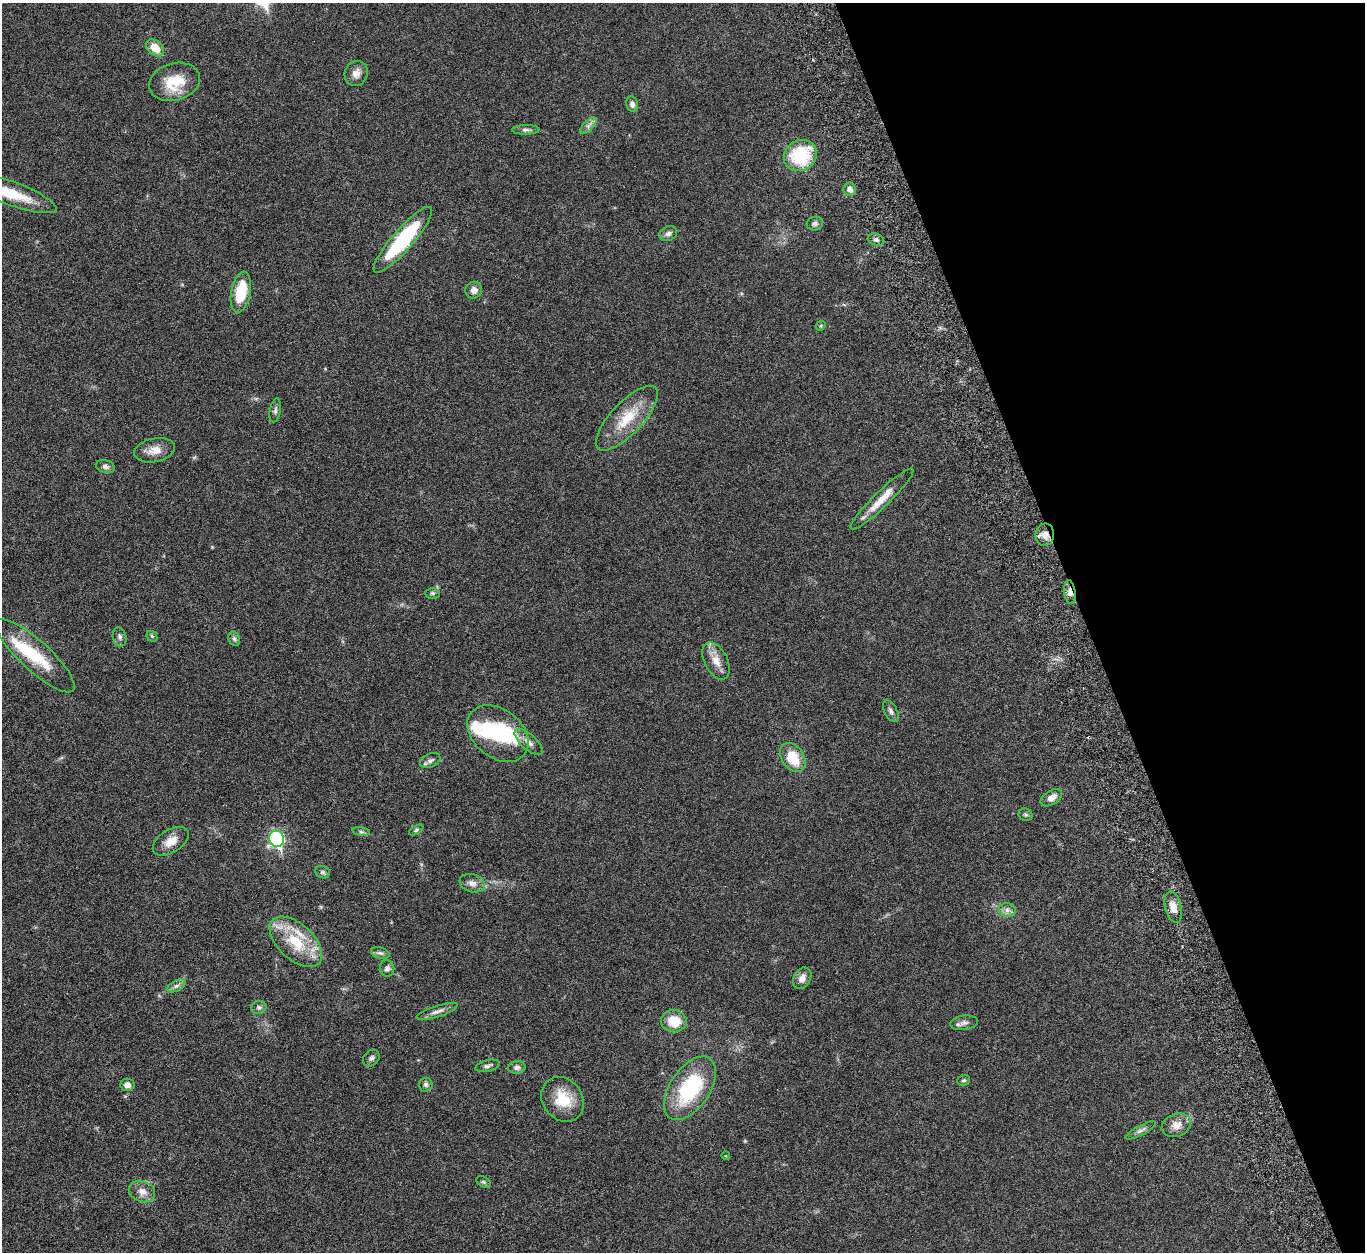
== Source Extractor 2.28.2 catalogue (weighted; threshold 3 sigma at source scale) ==
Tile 12 of 4 x 4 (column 4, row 3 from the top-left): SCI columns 4205-5567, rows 1583-2832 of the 5682 x 5544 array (HDU 1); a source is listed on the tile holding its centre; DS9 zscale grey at full resolution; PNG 1367 x 1254 px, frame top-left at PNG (2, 3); each listed source drawn as its Kron ellipse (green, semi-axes under 4 px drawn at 4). Shown black and unused: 20% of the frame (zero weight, under 5 of 10 exposures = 6% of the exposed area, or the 3 px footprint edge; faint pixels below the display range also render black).
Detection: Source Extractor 2.28.2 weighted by HDU 2 'WHT'; one run over the whole footprint, this tile lists its part. Background 0.0278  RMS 0.0018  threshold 0.00726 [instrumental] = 3 sigma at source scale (4.09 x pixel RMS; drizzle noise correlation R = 1.36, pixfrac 0.8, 0.05/0.05 arcsec/px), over >= 5 px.
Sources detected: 71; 2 inside a brighter object's white glare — neither listed nor drawn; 3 inside a brighter listed object's ellipse — not listed separately; the other 66 listed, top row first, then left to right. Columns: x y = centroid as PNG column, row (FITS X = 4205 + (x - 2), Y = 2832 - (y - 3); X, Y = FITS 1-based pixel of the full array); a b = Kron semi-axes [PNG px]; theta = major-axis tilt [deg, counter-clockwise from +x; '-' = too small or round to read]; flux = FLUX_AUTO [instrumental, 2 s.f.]
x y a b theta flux
155 48 10 7 -40 2.4
356 73 13 11 62 1.2
174 82 26 18 16 4.8
632 104 7 5 -79 0.62
588 126 10 5 45 0.61
526 130 14 5 1 0.49
800 155 17 15 35 9.5
850 189 7 6 - 0.91
9 193 50 11 -20 6.8
815 224 8 6 15 0.48
668 234 9 7 27 0.58
403 240 42 10 49 14
876 240 8 6 -17 0.5
474 290 8 8 - 0.91
241 292 21 9 79 5.5
821 326 5 4 - 0.2
275 410 12 5 80 0.45
627 418 42 16 47 5.6
154 450 20 11 12 1.8
105 467 10 6 -16 0.52
882 499 43 8 44 3.1
1045 535 11 9 82 1.3
1070 592 12 5 -83 0.99
433 593 7 5 0 0.3
152 636 6 5 - 0.22
120 637 9 7 -77 0.55
234 639 7 5 -69 0.36
35 656 51 15 -43 7.3
716 661 20 11 -64 1.9
891 711 12 6 -61 0.53
498 734 34 24 -38 10
529 742 17 7 -42 1.1
793 757 16 11 -56 4.3
430 760 11 6 22 0.6
1051 798 12 7 32 1.1
1025 815 7 6 - 0.35
416 830 8 4 31 0.27
361 832 9 4 -8 0.34
277 839 8 7 - 27
171 841 20 11 32 2
323 872 7 6 - 0.34
472 883 13 9 -18 1
1173 907 16 8 -77 1.7
1007 910 8 7 - 0.67
296 942 32 17 -43 6.8
380 953 9 5 -15 0.39
387 968 8 7 - 0.54
802 978 11 8 59 1
176 986 10 5 27 0.53
259 1007 8 6 11 0.4
437 1011 21 5 18 0.86
674 1021 13 11 -8 3.4
964 1023 14 7 9 0.74
371 1058 9 7 45 0.48
487 1066 13 5 14 0.5
517 1067 9 6 9 0.52
964 1080 6 5 - 0.3
127 1085 7 6 - 0.79
426 1085 7 7 - 0.39
690 1088 36 20 56 12
563 1099 24 20 -53 4.8
1176 1125 15 11 22 1.6
1141 1130 17 5 28 0.6
726 1156 4 3 - 0.14
483 1182 8 5 -27 0.29
142 1192 13 10 -22 1.3
Overlapping masked pixels (flux is a lower limit): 2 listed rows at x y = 1045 535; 1070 592
Isophote crosses this tile's border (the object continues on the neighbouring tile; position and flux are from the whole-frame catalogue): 1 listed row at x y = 9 193